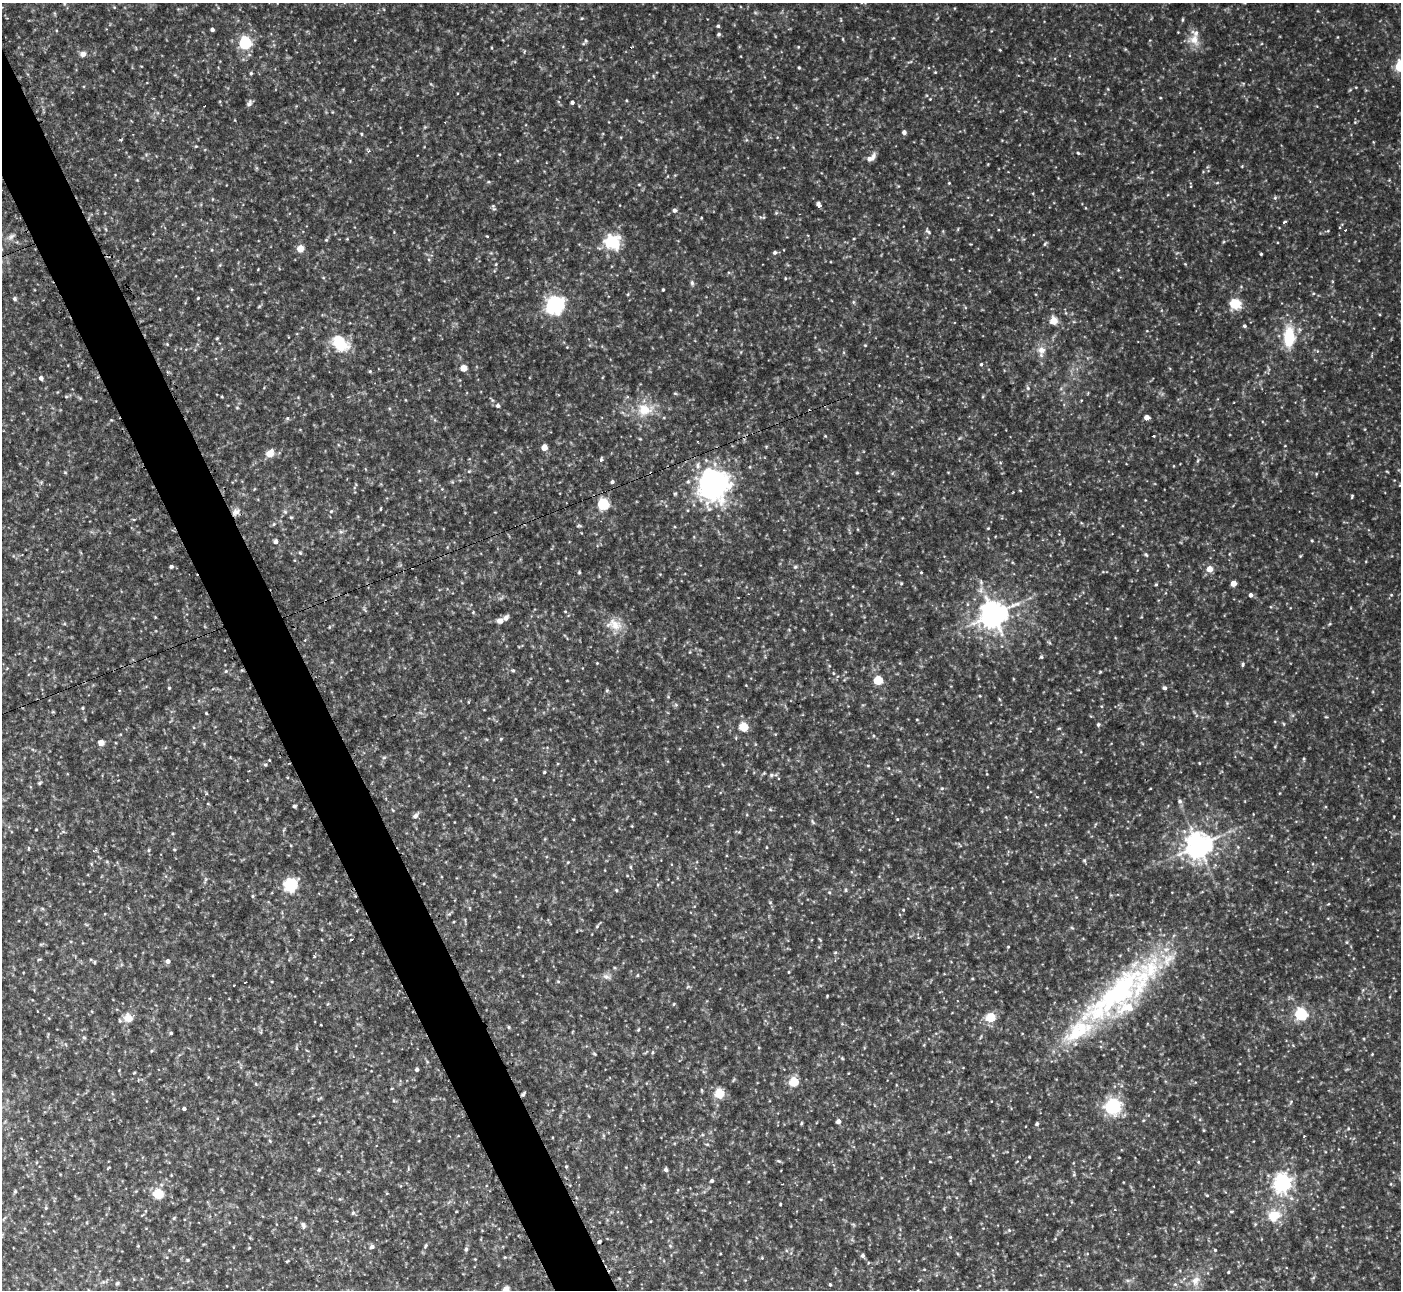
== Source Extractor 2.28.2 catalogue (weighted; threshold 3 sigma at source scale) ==
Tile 11 of 4 x 4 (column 3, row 3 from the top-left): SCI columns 2866-4264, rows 1573-2860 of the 6173 x 5943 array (HDU 1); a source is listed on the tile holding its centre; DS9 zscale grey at full resolution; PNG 1403 x 1292 px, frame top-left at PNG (2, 3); no overlay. Shown black and unused: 4% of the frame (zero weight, under 2 of 3 exposures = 1% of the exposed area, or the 3 px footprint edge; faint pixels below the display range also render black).
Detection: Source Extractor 2.28.2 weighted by HDU 2 'WHT'; one run over the whole footprint, this tile lists its part. Background 0.0722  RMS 0.01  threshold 0.0452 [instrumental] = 3 sigma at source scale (4.5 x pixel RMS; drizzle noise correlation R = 1.50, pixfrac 1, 0.05/0.05 arcsec/px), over >= 5 px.
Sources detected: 307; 1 too faint to see at this stretch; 1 inside a brighter object's white glare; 5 cosmic-ray / hot-pixel residue — not listed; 7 inside a brighter listed object's ellipse — not listed separately; the other 293 listed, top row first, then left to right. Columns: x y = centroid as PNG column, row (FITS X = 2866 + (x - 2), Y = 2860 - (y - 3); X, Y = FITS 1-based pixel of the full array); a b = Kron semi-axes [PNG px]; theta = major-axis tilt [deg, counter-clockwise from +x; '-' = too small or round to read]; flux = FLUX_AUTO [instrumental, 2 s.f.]
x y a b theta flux
64 3 5 3 - 1.1
582 18 4 4 - 1
1183 20 5 3 - 1.3
718 26 4 4 - 1.7
212 29 4 3 - 2.6
719 34 4 4 - 2
843 39 5 3 - 0.89
1194 40 17 15 -19 14
585 41 10 4 58 1.9
245 43 6 5 - 160
798 47 4 3 - 0.79
1000 50 4 3 - 0.85
83 54 7 6 - 4.9
799 67 4 3 - 1.1
251 73 4 4 - 1.4
1356 87 5 3 - 0.76
930 99 3 3 - 0.69
572 102 4 3 - 2.6
249 103 9 6 56 3
1355 122 5 4 - 1.2
904 132 4 4 - 4.1
361 134 5 3 - 0.98
196 146 5 3 - 0.89
368 151 5 4 - 1.6
1078 153 4 4 - 1.1
871 158 13 6 37 7
949 183 4 3 - 0.86
1217 183 6 3 19 1.1
639 184 5 3 - 0.95
1275 198 5 5 - 1.7
819 205 7 4 -67 5.5
1086 208 4 3 - 0.75
494 209 8 4 -47 1.8
674 210 5 5 - 3.2
776 213 5 4 - 1.2
762 217 11 4 -1 1.9
701 218 4 3 - 0.85
1284 222 4 3 - 4.9
928 231 11 5 -50 2.3
487 236 3 3 - 0.77
11 237 12 6 39 4.2
326 240 5 4 - 1.1
612 242 23 20 -22 33
1045 244 6 3 57 1.2
300 248 5 5 - 22
212 250 5 3 - 0.86
775 252 5 5 - 2.3
1261 254 3 3 - 1.2
496 264 5 3 - 1.1
258 269 3 2 - 0.69
1118 270 4 4 - 0.87
785 278 4 4 - 1
692 283 8 5 -76 2.4
663 290 3 3 - 0.99
1313 293 5 4 - 1.2
198 298 3 3 - 0.83
15 299 6 5 - 1.9
853 302 6 4 -89 1.4
1235 304 12 10 -10 23
555 305 8 8 - 270
259 306 6 4 44 1.2
1053 321 5 5 - 27
1244 326 5 4 - 1.8
1147 331 4 2 - 0.69
1289 337 22 11 89 42
217 338 5 4 - 1
167 344 4 3 - 0.93
340 345 26 15 -15 28
865 345 4 4 - 0.97
567 347 3 3 - 0.73
1042 350 11 9 -79 8.1
981 364 4 4 - 1.5
463 368 5 4 - 18
370 371 5 4 - 1.2
41 378 5 4 - 3.3
1028 388 7 5 -62 1.8
675 393 6 3 -19 1.1
66 397 6 4 0 1.4
222 397 4 3 - 0.91
498 406 6 5 - 2.7
237 408 5 3 - 0.96
644 410 21 16 -12 24
1147 417 4 4 - 9.9
287 419 5 3 - 1.5
1154 436 3 3 - 2
1285 446 4 2 - 0.62
544 447 4 4 - 14
270 453 5 5 - 21
601 460 4 3 - 4.2
1174 466 4 3 - 0.69
469 471 6 3 18 1.2
65 472 5 4 - 0.97
857 473 4 4 - 1.1
1316 474 5 4 - 1
612 482 4 4 - 1.9
713 485 18 16 65 370
1020 490 5 3 - 0.73
1352 496 4 3 - 1.2
603 504 5 5 - 110
381 509 5 2 - 0.89
331 511 5 4 - 1.3
236 512 13 7 25 5.7
285 512 7 5 -67 2.1
291 517 6 3 -18 1
274 524 5 4 - 1.3
579 526 7 3 -8 1.3
988 528 4 4 - 0.87
341 532 7 4 0 1.9
1312 540 4 3 - 1
276 541 5 5 - 3.8
300 553 6 4 -66 1.4
1146 555 7 4 -61 1.5
1300 556 5 3 - 0.97
171 567 5 4 - 2.1
795 567 6 5 - 1.6
1210 569 4 4 - 16
579 572 4 4 - 1.1
921 572 4 3 - 0.9
901 583 5 4 - 1.2
1233 583 4 4 - 14
1156 584 4 4 - 1.1
1251 595 4 4 - 3.7
365 610 9 3 -58 1.5
565 611 4 3 - 0.8
473 612 4 4 - 0.95
993 614 9 8 - 1300
155 617 3 3 - 0.73
500 621 7 6 - 4.8
614 624 23 13 -3 16
1329 624 5 3 - 1
789 630 5 3 - 0.73
1049 642 6 4 -20 1.2
1041 657 4 4 - 1.3
597 663 3 3 - 0.76
1243 664 6 5 - 1.7
226 671 5 5 - 1.4
513 671 5 4 - 1.2
1100 672 5 3 - 1
833 673 5 3 - 0.88
1013 679 5 3 - 0.8
878 680 5 5 - 52
169 688 4 4 - 1.2
1165 688 5 4 - 2.7
119 690 3 2 - 1.1
607 690 5 5 - 1.3
999 699 6 3 -71 0.98
676 705 6 4 -45 1.7
82 708 4 3 - 1.2
53 712 6 3 -17 0.92
206 713 4 3 - 0.9
1326 717 5 3 - 0.83
917 720 4 3 - 0.76
1098 724 6 5 - 1.7
1284 724 5 3 - 1
743 727 5 5 - 44
1059 728 6 3 18 0.98
501 739 5 4 - 1.1
101 743 5 4 - 11
384 758 6 4 2 1.5
1199 763 3 3 - 0.8
265 764 4 3 - 2.5
544 772 3 3 - 1.1
771 775 6 5 - 1.9
39 783 6 4 28 1.4
942 788 5 5 - 1.5
515 799 5 3 - 1.1
1179 801 7 6 - 2.4
208 804 5 3 - 0.75
294 806 4 3 - 2.1
770 809 6 3 -20 1.1
415 816 8 6 54 4
1394 816 3 2 - 0.68
573 819 4 2 - 0.76
897 819 4 3 - 0.79
813 822 8 4 -60 1.7
36 830 3 2 - 0.71
63 832 6 4 -19 1.5
1198 845 8 8 - 1200
1238 847 5 4 - 1.1
28 848 5 3 - 0.91
148 850 6 4 88 1.3
174 850 5 4 - 1.1
1084 860 6 4 -89 1.5
107 862 6 4 -19 1.2
568 862 5 4 - 0.88
91 864 5 3 - 1.1
631 867 5 3 - 1.1
205 880 10 4 81 2
290 885 12 11 - 42
616 890 5 4 - 1.1
846 890 6 4 89 1.3
829 892 5 4 - 1.2
253 896 5 4 - 1.2
770 902 5 3 - 0.88
903 910 4 3 - 0.89
449 914 6 5 - 1.7
597 926 6 4 46 1.5
1072 928 6 3 -19 1.2
351 939 3 3 - 1.7
820 940 6 4 -54 1
1008 947 4 3 - 0.83
835 952 6 4 2 1.2
39 959 6 3 19 0.98
168 961 5 5 - 4
95 962 6 4 89 0.98
789 972 4 3 - 0.71
638 975 5 3 - 0.88
606 977 12 7 -18 4.4
245 982 3 2 - 0.96
558 982 5 3 - 1.1
688 987 6 4 2 1.4
1119 991 108 39 44 230
827 996 4 3 - 0.84
1390 997 4 3 - 0.73
674 1004 5 3 - 0.89
1301 1014 5 5 - 160
990 1017 13 11 16 14
128 1018 13 12 - 10
509 1027 5 4 - 1.3
638 1030 6 3 58 1
171 1033 4 3 - 1.4
84 1037 5 5 - 1.6
1293 1045 5 3 - 0.87
759 1047 4 3 - 0.76
151 1051 5 3 - 0.95
652 1052 6 3 82 1.3
594 1054 5 4 - 1.2
1372 1054 3 3 - 0.73
842 1058 6 4 -45 1.2
417 1069 4 4 - 3.2
134 1073 5 3 - 0.88
793 1082 5 5 - 49
256 1084 5 4 - 1.1
701 1090 6 4 -88 0.98
523 1094 5 5 - 1.9
719 1094 5 5 - 57
1113 1106 14 14 - 60
184 1109 4 3 - 2.1
838 1121 5 5 - 4.5
801 1123 4 3 - 1.1
1037 1123 5 4 - 1.7
1348 1129 5 4 - 1.2
1203 1130 5 3 - 0.88
1304 1136 3 2 - 0.95
270 1141 5 4 - 1.1
707 1144 6 3 -18 1.2
1029 1157 3 2 - 0.79
778 1161 7 4 -19 1.4
930 1162 4 3 - 0.68
1198 1162 5 4 - 1.1
566 1166 5 4 - 1.2
666 1169 5 4 - 2.7
319 1170 5 5 - 1.6
171 1175 3 2 - 0.72
1074 1175 6 5 - 1.4
712 1181 5 4 - 1.9
1282 1183 7 6 - 450
1391 1184 5 3 - 0.85
15 1191 5 4 - 1.5
387 1193 4 3 - 0.81
158 1194 5 5 - 70
1207 1195 5 3 - 0.88
340 1199 4 4 - 1.1
780 1204 3 3 - 0.93
46 1208 5 4 - 1.1
1231 1211 5 3 - 1.1
353 1213 6 5 - 1.9
1274 1216 16 14 32 24
174 1218 6 4 45 1.3
853 1224 6 4 -19 1.3
303 1225 9 6 -78 2.7
1009 1230 5 5 - 1.6
599 1242 3 3 - 5.8
138 1246 4 3 - 0.75
425 1246 7 4 62 1.6
670 1246 5 4 - 1.3
372 1247 5 5 - 3.5
466 1249 6 5 - 1.8
1215 1250 4 4 - 1.2
1087 1254 5 3 - 0.83
863 1255 5 5 - 2.5
762 1258 5 4 - 1.1
475 1259 3 3 - 0.69
187 1260 5 4 - 1.2
287 1261 5 3 - 0.97
924 1269 4 3 - 0.82
1228 1272 4 3 - 1.1
1128 1280 7 4 18 1.9
1195 1281 14 11 57 12
117 1283 6 4 45 1.7
1175 1284 6 5 - 1.8
830 1285 4 3 - 1.3
506 1290 5 4 - 21
Overlapping masked pixels (flux is a lower limit): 3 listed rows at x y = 713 485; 236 512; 523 1094
Isophote crosses this tile's border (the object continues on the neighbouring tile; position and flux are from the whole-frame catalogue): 2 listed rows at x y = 64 3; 506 1290
Unlisted compact peaks at least as high as the median listed source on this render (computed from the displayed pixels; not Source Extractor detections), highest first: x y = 935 72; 825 436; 1391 595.